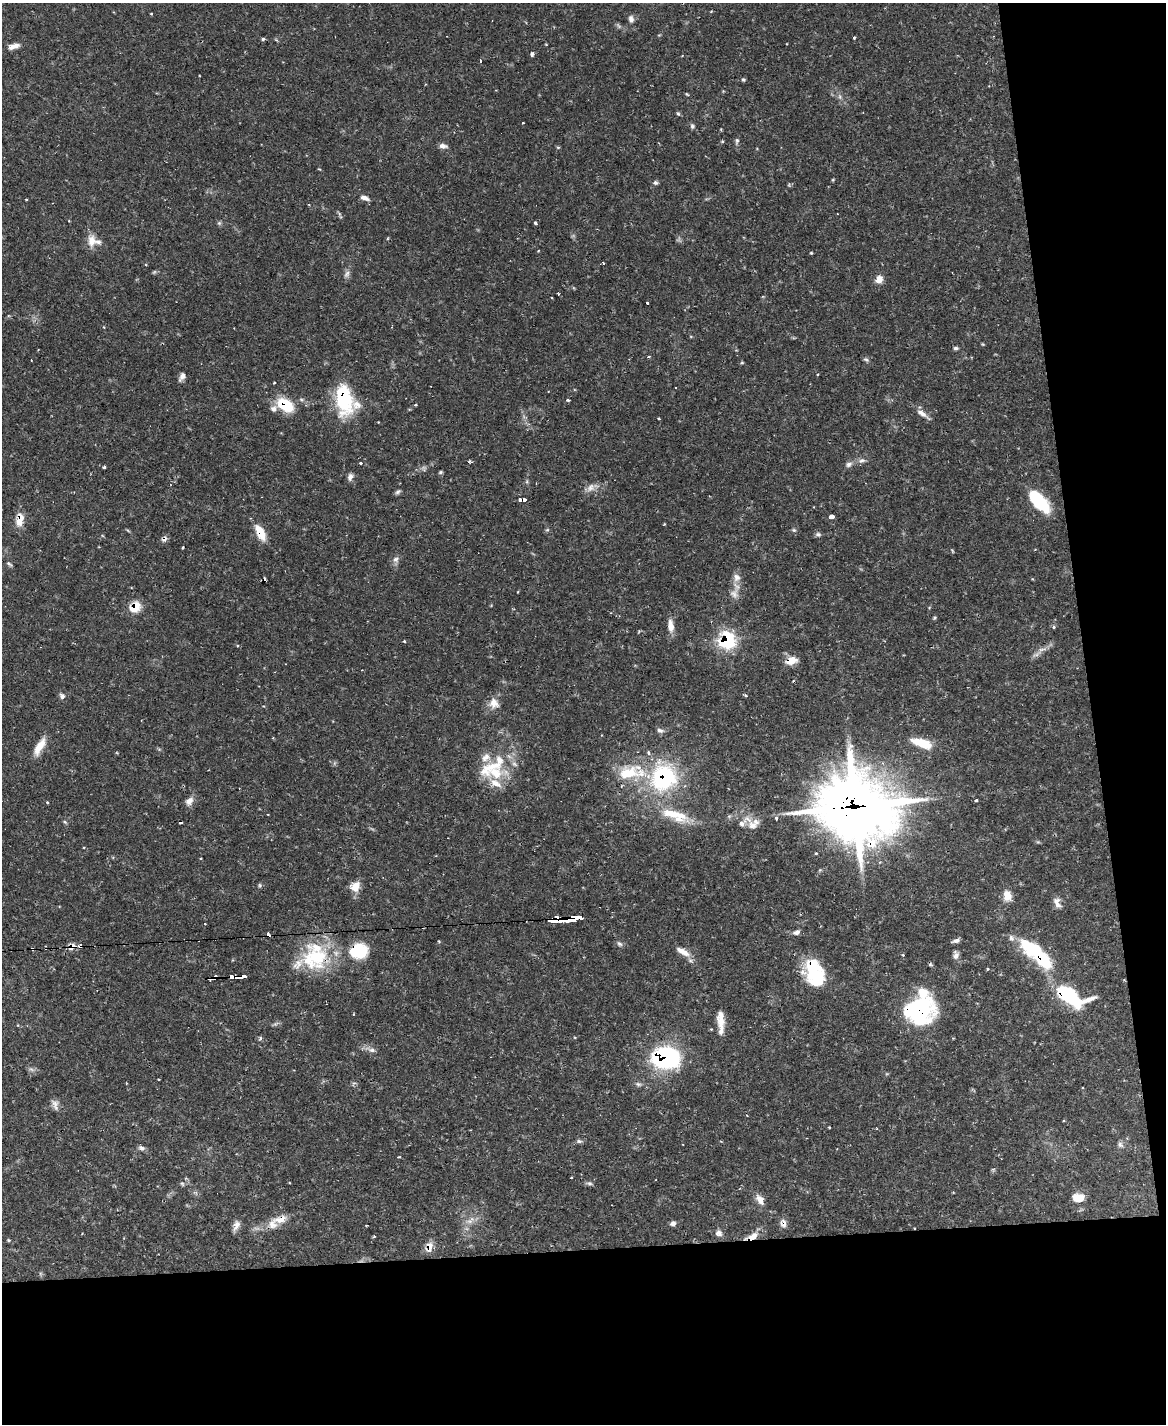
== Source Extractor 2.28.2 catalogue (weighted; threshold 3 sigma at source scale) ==
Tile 12 of 4 x 3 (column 4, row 3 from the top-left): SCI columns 3495-4658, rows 238-1659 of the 4658 x 4633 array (HDU 1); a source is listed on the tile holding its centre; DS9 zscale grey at full resolution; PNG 1168 x 1426 px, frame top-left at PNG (2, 3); no overlay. Shown black and unused: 19% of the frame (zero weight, under 2 of 3 exposures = <1% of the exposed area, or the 3 px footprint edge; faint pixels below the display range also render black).
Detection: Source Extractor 2.28.2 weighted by HDU 2 'WHT'; one run over the whole footprint, this tile lists its part. Background 0.119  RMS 0.0032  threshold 0.0145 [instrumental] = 3 sigma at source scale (4.5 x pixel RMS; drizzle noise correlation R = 1.50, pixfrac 1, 0.05/0.05 arcsec/px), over >= 5 px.
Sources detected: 172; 1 too faint to see at this stretch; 3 inside a brighter object's white glare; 10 cosmic-ray / hot-pixel residue — not listed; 16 inside a brighter listed object's ellipse — not listed separately; the other 142 listed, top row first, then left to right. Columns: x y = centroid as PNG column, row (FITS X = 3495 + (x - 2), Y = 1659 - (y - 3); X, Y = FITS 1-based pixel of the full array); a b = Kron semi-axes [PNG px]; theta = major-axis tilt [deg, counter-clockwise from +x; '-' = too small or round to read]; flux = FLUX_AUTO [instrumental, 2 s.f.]
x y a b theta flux
151 14 4 2 - 0.23
631 19 10 7 -84 1.2
854 37 3 3 - 0.38
263 39 3 3 - 0.89
12 47 10 7 45 1.5
532 54 4 4 - 0.88
480 61 3 3 - 0.7
743 80 5 4 - 0.42
723 91 3 3 - 0.27
678 113 6 4 -66 0.48
692 126 7 6 - 0.71
737 141 8 5 80 0.66
443 146 10 6 -7 1.4
558 147 5 3 - 0.33
655 183 6 6 - 0.68
364 198 11 5 -17 1.6
26 199 3 2 - 0.29
219 223 6 4 44 0.48
535 223 3 3 - 1.1
92 241 17 11 90 3.4
347 274 10 7 62 1.2
879 279 5 5 - 5.7
647 303 3 2 - 0.35
956 348 6 5 - 0.59
649 356 4 3 - 0.32
866 359 7 5 -20 0.61
742 363 5 3 - 0.33
182 377 10 6 58 1.4
274 383 3 2 - 0.4
344 399 31 15 -83 24
568 400 4 3 - 0.48
285 405 16 11 -32 12
416 405 3 3 - 0.44
273 409 10 9 - 1.4
922 413 16 6 -34 2.1
659 419 3 2 - 0.36
470 461 4 4 - 0.58
862 461 10 6 21 1.2
361 463 3 3 - 0.45
849 464 9 7 27 1.1
104 467 3 3 - 0.43
424 468 9 3 -77 0.54
440 472 6 4 22 0.43
350 477 9 7 73 1.2
591 488 13 10 44 2.1
398 492 8 5 44 0.67
522 500 7 3 3 21
1039 501 24 11 -48 18
831 516 5 4 - 4.4
20 519 16 8 78 4.3
547 530 6 3 18 0.4
794 530 6 5 - 0.5
260 533 18 8 -64 6
818 534 8 5 8 0.67
164 539 8 7 - 1.1
183 548 3 2 - 0.33
396 559 8 8 - 1.2
9 564 8 4 -37 0.63
737 577 11 9 -74 2.2
734 594 14 11 -89 2.6
135 607 11 8 49 6.8
934 618 5 3 - 0.41
671 625 18 7 -84 2.6
1053 627 5 5 - 0.63
727 640 8 7 - 54
404 641 3 3 - 0.33
237 645 5 3 - 0.32
1042 649 14 4 8 1.1
791 661 12 7 17 4.2
793 681 3 2 - 0.26
745 695 4 3 - 0.55
62 696 8 7 - 1
494 703 14 12 -63 3.1
660 730 9 6 -14 1.1
922 743 22 8 -18 8.8
39 746 22 8 60 4.8
491 767 47 16 28 13
628 773 36 19 18 15
663 778 33 31 42 36
495 783 18 10 -27 3.9
976 800 3 3 - 1.7
189 801 13 8 49 1.9
47 802 4 3 - 0.28
855 807 35 26 -2 1600
268 815 3 2 - 0.22
675 815 41 13 -19 10
776 818 5 3 - 0.76
65 822 6 4 -44 0.43
752 825 14 11 -25 2.7
260 885 6 4 -89 0.44
355 887 12 10 58 4
1007 896 12 9 -81 3.5
1056 901 11 9 36 1.7
571 918 9 4 2 130
554 920 14 4 3 130
205 924 3 2 - 0.38
796 932 10 6 17 1.1
956 941 10 4 18 0.97
619 944 9 5 -44 0.75
72 946 9 6 24 2.4
1031 947 28 17 -30 15
32 949 4 3 - 0.49
358 951 21 17 12 12
683 952 20 8 -29 3.1
903 955 3 3 - 0.34
956 956 9 7 51 1.2
314 958 38 34 -1 23
987 969 3 3 - 0.41
239 977 11 3 0 62
816 977 27 20 -41 17
211 978 8 3 10 4.9
1066 994 24 17 -31 17
1089 999 27 6 20 2.9
919 1010 29 24 14 38
721 1022 27 7 -88 4.2
711 1029 3 3 - 0.29
260 1038 6 4 89 0.45
371 1050 14 6 -21 1.6
666 1057 22 17 -2 52
31 1069 7 5 -42 0.77
159 1080 3 2 - 0.3
638 1084 8 5 -24 0.73
55 1105 15 8 -72 1.7
579 1141 8 5 -8 0.67
1120 1145 9 5 -45 0.89
141 1148 9 6 -21 0.95
398 1157 4 3 - 0.27
571 1178 3 2 - 0.26
589 1183 8 5 -2 0.73
182 1184 6 4 -31 0.5
1078 1198 14 9 -4 3.6
760 1200 16 9 -59 2.4
280 1219 24 10 12 4.5
470 1221 8 7 - 1.5
673 1223 6 6 - 1.1
783 1223 11 8 -78 1.7
236 1225 14 7 68 1.9
719 1233 10 8 -17 1.4
753 1236 14 8 30 3.3
374 1237 4 3 - 0.44
8 1240 4 4 - 0.36
429 1247 13 9 69 3
Overlapping masked pixels (flux is a lower limit): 29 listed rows (the first 20) at x y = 344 399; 285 405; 522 500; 20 519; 260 533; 164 539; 135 607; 727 640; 791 661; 628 773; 663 778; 855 807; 571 918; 554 920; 72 946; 1031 947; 32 949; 358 951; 314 958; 239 977
Unlisted compact peaks at least as high as the median listed source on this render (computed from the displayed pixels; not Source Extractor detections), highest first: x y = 811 253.